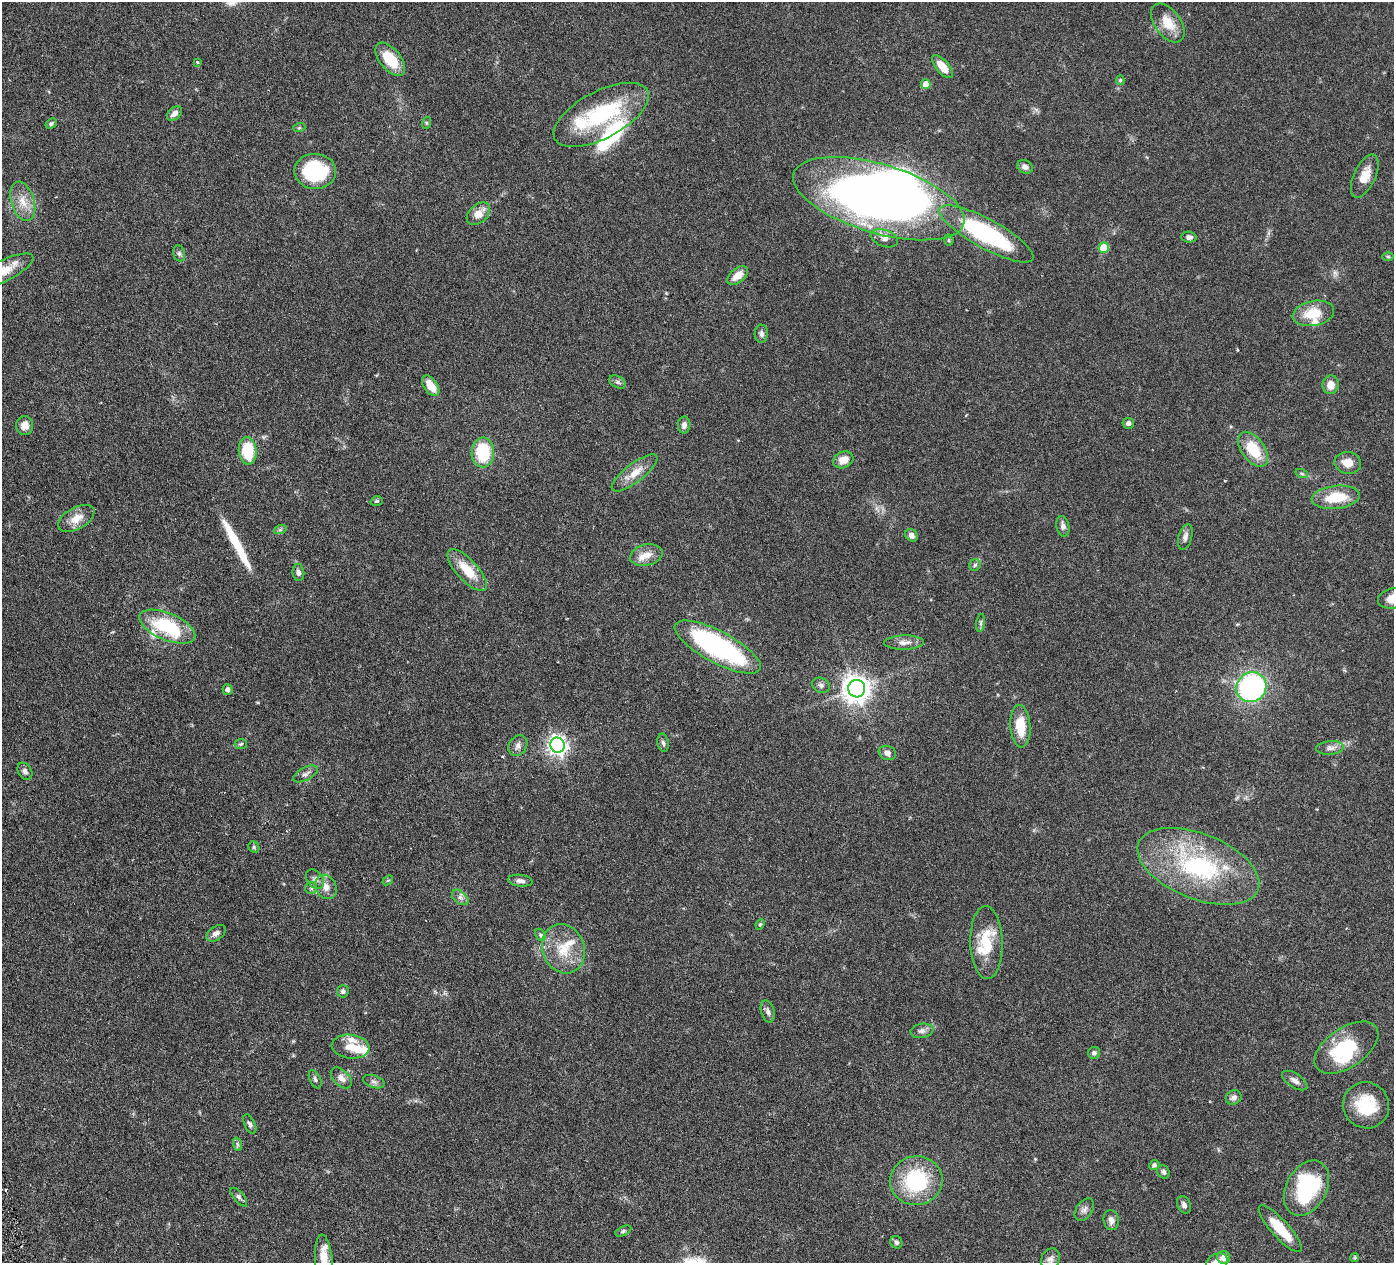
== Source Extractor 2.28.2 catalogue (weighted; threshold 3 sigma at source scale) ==
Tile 7 of 4 x 4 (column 3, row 2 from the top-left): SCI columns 2789-4180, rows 2826-4086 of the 5578 x 5520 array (HDU 1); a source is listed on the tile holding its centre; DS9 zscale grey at full resolution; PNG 1396 x 1265 px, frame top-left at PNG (2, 2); each listed source drawn as its Kron ellipse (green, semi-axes under 4 px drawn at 4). Shown black and unused: <1% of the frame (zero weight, under 3 of 6 exposures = <1% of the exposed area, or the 3 px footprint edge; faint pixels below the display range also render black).
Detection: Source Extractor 2.28.2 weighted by HDU 2 'WHT'; one run over the whole footprint, this tile lists its part. Background 0.0851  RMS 0.0036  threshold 0.0146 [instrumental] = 3 sigma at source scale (4.09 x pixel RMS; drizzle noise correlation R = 1.36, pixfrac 0.8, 0.05/0.05 arcsec/px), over >= 5 px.
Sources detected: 132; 1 too faint to see at this stretch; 2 inside a brighter object's white glare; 1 cosmic-ray / hot-pixel residue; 1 long thin detection or spike segment (spike, bleed or trail) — neither listed nor drawn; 14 inside a brighter listed object's ellipse — not listed separately; the other 113 listed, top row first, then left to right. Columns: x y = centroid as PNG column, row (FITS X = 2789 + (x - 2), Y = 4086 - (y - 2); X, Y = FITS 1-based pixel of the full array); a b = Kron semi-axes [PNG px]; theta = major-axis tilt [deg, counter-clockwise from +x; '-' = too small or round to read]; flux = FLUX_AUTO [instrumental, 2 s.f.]
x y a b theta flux
1168 23 22 13 -54 6.1
390 59 20 10 -51 9.4
197 62 4 3 - 0.39
942 67 14 6 -49 5.4
1120 80 5 4 - 0.51
926 84 5 5 - 3.5
174 113 8 6 43 2
601 115 52 23 28 30
426 123 6 4 72 0.41
51 124 6 4 35 0.61
299 128 6 4 18 0.4
1025 167 8 6 -26 1.6
315 171 21 17 -3 24
1365 176 23 11 65 5
879 199 89 34 -17 260
23 201 20 11 -73 4.9
478 214 13 9 42 3.9
986 234 53 14 -29 48
1189 237 7 5 -4 1.3
884 238 14 8 -19 2.1
949 240 5 5 - 0.46
1104 248 5 5 - 7
179 253 8 6 -74 0.81
1388 256 6 4 -1 0.38
3 271 34 10 27 6.4
738 276 12 7 40 3.5
1313 313 21 12 11 8.7
761 334 9 6 87 1.1
617 382 9 5 -27 0.86
1331 385 9 8 - 3.2
431 386 12 6 -55 5
1128 423 6 5 - 1.1
684 425 8 6 87 1.5
25 426 9 8 - 2.4
1253 449 20 11 -53 11
248 451 13 9 -85 13
483 452 15 11 89 16
843 460 10 8 26 3
1348 463 13 10 -9 3.9
634 473 28 9 38 5.2
1302 474 6 4 -19 0.54
1336 497 24 11 6 11
377 501 6 4 17 0.49
76 518 20 10 30 4.6
1063 526 10 6 -79 1.6
280 530 6 4 19 0.48
911 535 7 5 -47 1.5
1185 537 13 7 74 1.5
646 555 16 10 13 3.5
975 565 6 5 - 0.63
467 570 26 10 -48 8.1
298 573 8 6 -85 1.1
1393 598 15 10 12 4.6
981 623 9 4 82 0.72
167 627 30 13 -23 23
904 642 20 7 2 2.4
718 647 48 16 -28 64
821 685 9 7 -27 1
1251 687 15 14 - 61
228 689 5 5 - 1.1
857 689 9 8 - 380
1020 726 21 10 -86 8.1
663 743 9 5 -80 0.9
241 744 6 5 - 0.53
557 745 7 7 - 160
518 746 11 8 57 1.6
1330 748 14 7 5 1.6
887 753 9 7 -22 1.6
25 771 9 6 -58 1.1
305 774 13 6 27 1.3
254 847 6 5 - 0.56
1198 866 64 32 -21 45
315 879 11 7 -51 1.4
388 880 6 4 41 0.41
520 881 12 6 -6 1.4
326 887 13 10 -60 2.9
311 888 6 6 - 0.69
460 897 9 6 -41 1.2
760 924 5 4 - 0.39
216 933 11 6 34 1.5
540 935 6 4 -63 0.58
986 943 36 16 -88 11
563 949 25 21 -68 9.9
343 991 6 6 - 0.91
768 1011 11 6 -73 1.2
922 1031 11 7 10 1.4
350 1047 19 12 -7 4.4
1346 1048 36 20 34 20
1094 1053 6 5 - 0.91
341 1078 12 7 -45 2.1
315 1079 10 5 -65 0.8
1295 1080 14 7 -33 1.7
374 1082 11 6 -18 1.1
1234 1097 8 7 - 1.3
1366 1105 23 22 - 13
250 1124 10 5 -65 0.91
237 1144 7 4 -71 0.63
1154 1165 5 5 - 0.85
1163 1172 7 6 - 0.83
916 1181 26 24 7 26
1307 1188 29 20 62 31
239 1197 11 5 -50 0.93
1184 1205 9 6 -64 1.3
1084 1210 12 8 56 1.5
1111 1220 10 7 -83 1.8
1280 1229 30 9 -48 9.1
623 1231 8 4 25 0.6
896 1242 6 5 - 0.98
1224 1257 6 6 - 2.8
1355 1257 4 4 - 0.55
324 1259 24 8 -85 5
1050 1259 11 9 61 1.4
1217 1262 11 8 24 2.4
Isophote crosses this tile's border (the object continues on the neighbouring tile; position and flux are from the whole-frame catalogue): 4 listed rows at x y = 3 271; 1393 598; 324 1259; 1217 1262